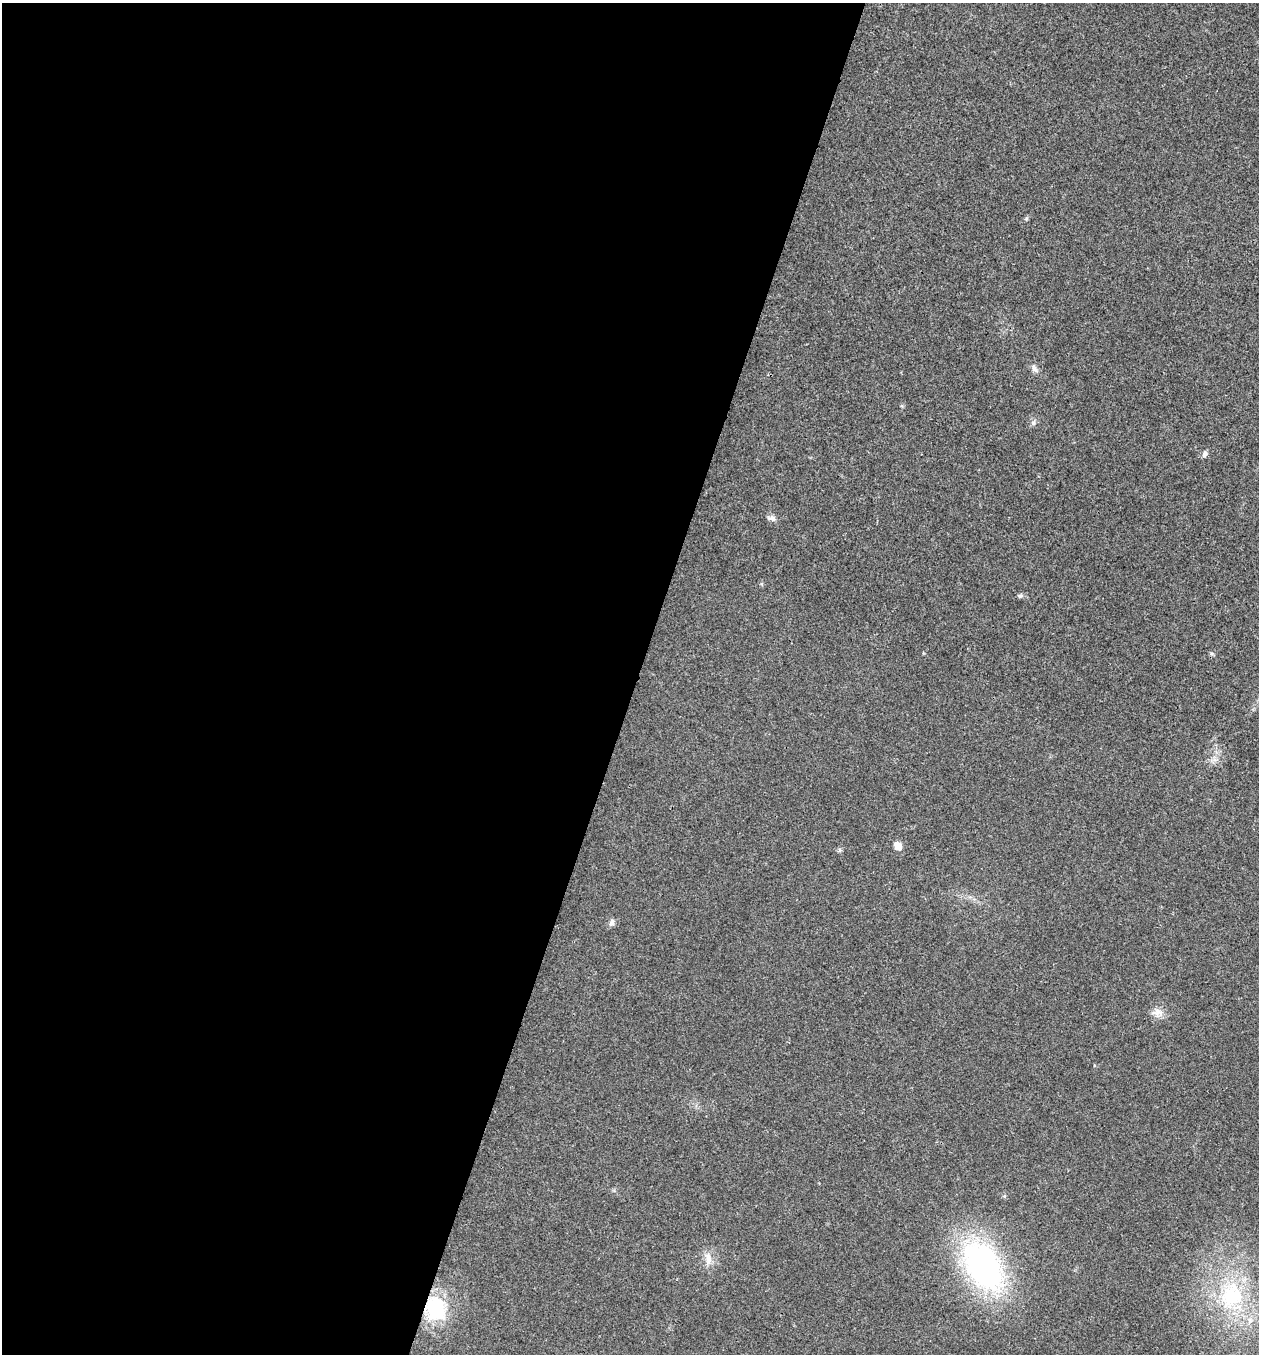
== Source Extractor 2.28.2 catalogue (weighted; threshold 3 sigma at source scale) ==
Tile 5 of 4 x 4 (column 1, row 2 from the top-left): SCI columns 136-1392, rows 2710-4061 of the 5432 x 5416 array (HDU 1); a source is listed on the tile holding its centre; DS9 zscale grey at full resolution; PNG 1261 x 1356 px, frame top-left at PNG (2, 3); no overlay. Shown black and unused: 51% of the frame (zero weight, under 3 of 4 exposures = <1% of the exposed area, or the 3 px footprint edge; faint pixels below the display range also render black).
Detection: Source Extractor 2.28.2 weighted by HDU 2 'WHT'; one run over the whole footprint, this tile lists its part. Background 0.0239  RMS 0.0041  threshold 0.0185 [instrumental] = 3 sigma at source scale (4.5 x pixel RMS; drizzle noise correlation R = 1.50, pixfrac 1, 0.05/0.05 arcsec/px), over >= 5 px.
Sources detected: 13; all 13 listed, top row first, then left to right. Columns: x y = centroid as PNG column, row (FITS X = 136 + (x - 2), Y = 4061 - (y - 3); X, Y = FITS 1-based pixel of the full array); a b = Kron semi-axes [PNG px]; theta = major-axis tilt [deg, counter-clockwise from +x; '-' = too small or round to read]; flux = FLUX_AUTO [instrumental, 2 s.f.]
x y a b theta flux
1034 369 11 6 -55 1.6
1033 423 7 6 - 1
1205 454 9 6 78 1.2
772 518 11 7 -19 1.6
1020 596 8 5 19 0.89
898 846 10 8 -47 3
839 850 7 4 90 0.66
612 922 9 7 68 1.3
1158 1012 14 11 13 3.3
708 1258 18 8 -84 3.7
983 1266 47 28 -59 120
1232 1296 40 33 59 39
435 1308 29 23 -74 26
Overlapping masked pixels (flux is a lower limit): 1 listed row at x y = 435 1308
Unlisted compact peaks at least as high as the median listed source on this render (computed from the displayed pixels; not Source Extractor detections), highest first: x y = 1026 218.